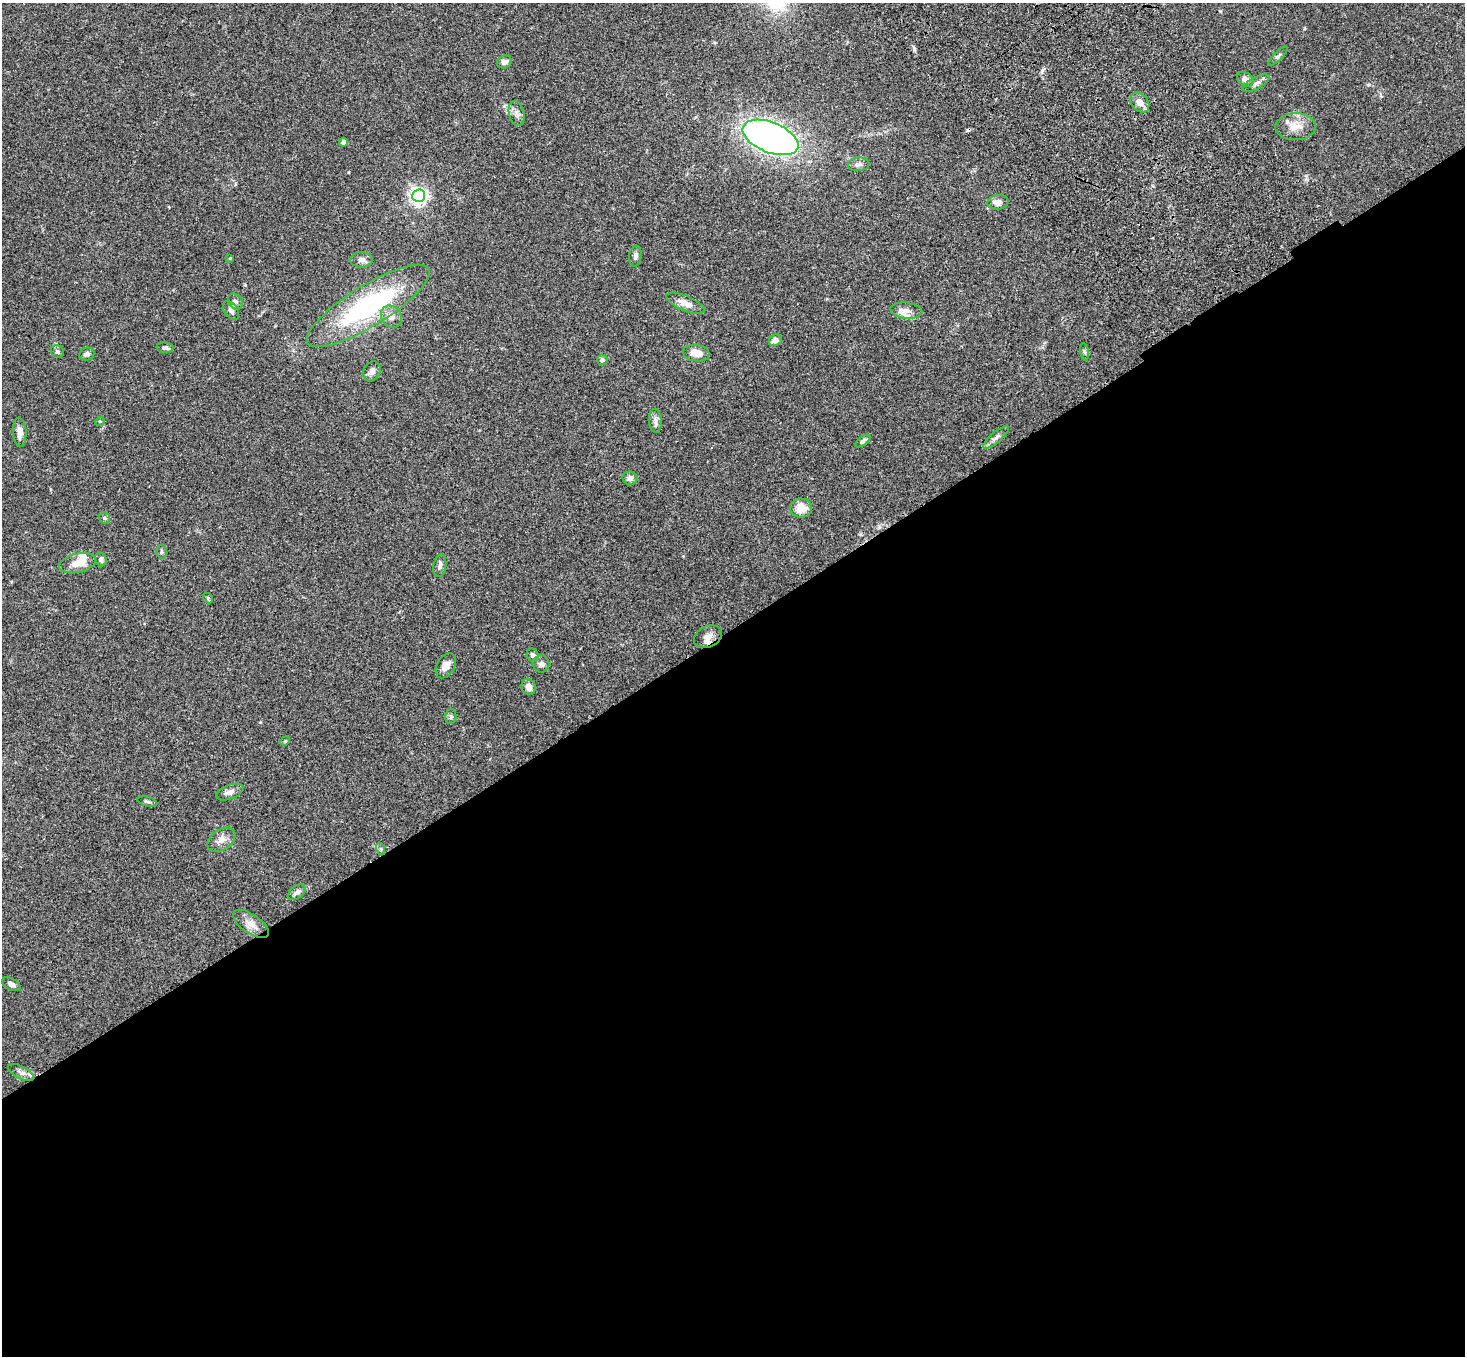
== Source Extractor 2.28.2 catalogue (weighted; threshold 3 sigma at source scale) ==
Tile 15 of 4 x 4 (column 3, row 4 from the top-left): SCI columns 3036-4498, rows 376-1729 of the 6069 x 6028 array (HDU 1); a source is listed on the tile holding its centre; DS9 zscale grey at full resolution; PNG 1467 x 1358 px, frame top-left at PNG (2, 3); each listed source drawn as its Kron ellipse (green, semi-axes under 4 px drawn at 4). Shown black and unused: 54% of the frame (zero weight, under 3 of 4 exposures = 6% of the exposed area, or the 3 px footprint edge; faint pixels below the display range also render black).
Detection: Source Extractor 2.28.2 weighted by HDU 2 'WHT'; one run over the whole footprint, this tile lists its part. Background 0.0598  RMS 0.0053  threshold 0.0237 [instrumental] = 3 sigma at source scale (4.5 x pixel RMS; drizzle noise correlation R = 1.50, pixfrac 1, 0.05/0.05 arcsec/px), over >= 5 px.
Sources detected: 61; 1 inside a brighter object's white glare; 1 cosmic-ray / hot-pixel residue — neither listed nor drawn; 2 inside a brighter listed object's ellipse — not listed separately; the other 57 listed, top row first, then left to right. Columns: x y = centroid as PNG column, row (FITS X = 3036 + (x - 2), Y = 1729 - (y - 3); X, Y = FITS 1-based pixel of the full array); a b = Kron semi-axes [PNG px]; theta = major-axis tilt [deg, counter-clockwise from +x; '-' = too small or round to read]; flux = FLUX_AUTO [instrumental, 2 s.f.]
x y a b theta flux
1278 56 13 4 45 1.1
504 62 7 6 - 1.8
1245 79 9 6 -30 2.5
1256 83 15 6 28 2.3
1140 102 11 8 -52 4.1
517 114 13 7 -76 2.3
1296 127 20 13 1 7
770 137 29 15 -22 300
344 142 4 4 - 2.1
858 164 11 6 6 1.9
419 196 6 6 - 200
998 202 10 7 7 3.2
635 256 10 6 82 1.7
230 258 4 3 - 0.4
362 260 11 7 1 2.1
235 301 8 6 -57 1.4
685 303 20 7 -23 4.7
368 306 71 20 32 68
231 311 10 6 -54 1.9
906 311 16 8 -8 3.4
391 317 12 10 -56 3.7
775 340 7 5 29 2.5
165 348 8 5 -4 1.4
57 352 7 6 - 1.2
1084 352 8 4 -81 0.9
696 353 13 8 -7 4.8
87 354 7 6 - 1.7
602 360 5 5 - 1.6
372 371 10 8 62 2.5
100 421 5 3 - 0.44
655 421 12 6 -85 1.9
20 432 14 6 -87 3.5
996 437 16 5 40 2.1
863 441 9 4 36 1.6
630 478 7 6 - 3
801 508 11 9 -1 7.4
104 518 6 5 - 0.72
161 552 7 5 90 0.94
101 559 7 5 -67 1.7
77 563 19 9 13 6
440 566 11 6 81 2
208 598 6 4 -51 0.65
708 637 15 10 27 3.9
533 655 7 6 - 1.4
541 664 8 8 - 1.6
446 666 13 8 59 3.6
529 687 8 7 - 2.8
451 716 7 5 89 0.94
285 741 5 4 - 0.46
230 792 14 7 21 2.8
147 801 10 4 -15 1.1
221 840 15 10 34 3.7
381 849 6 4 -71 0.73
297 892 10 6 37 2.4
251 924 20 9 -35 4.7
11 984 10 6 -28 1.5
21 1072 14 6 -28 1.9
Overlapping masked pixels (flux is a lower limit): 1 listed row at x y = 708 637
Unlisted compact peaks at least as high as the median listed source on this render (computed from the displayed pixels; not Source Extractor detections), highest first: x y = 914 49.